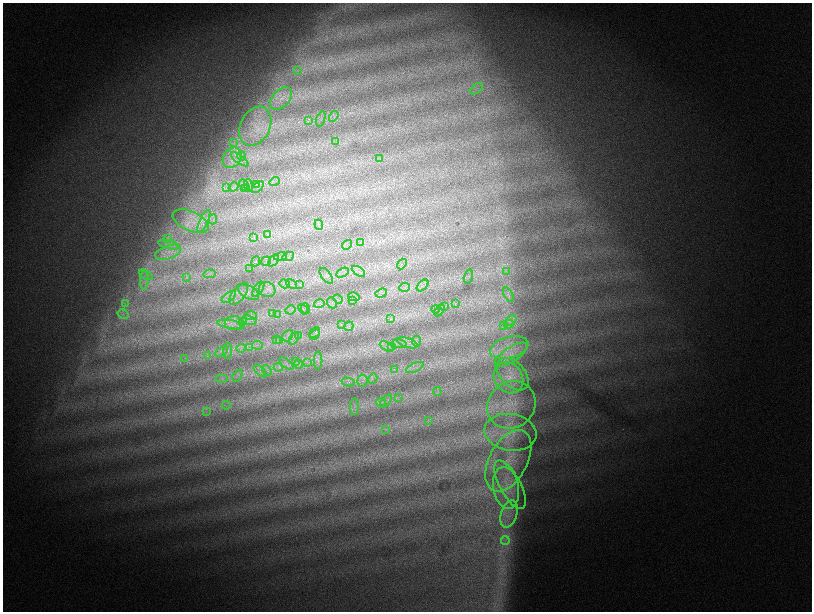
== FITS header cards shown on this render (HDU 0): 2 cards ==
NAXIS1  =                 1619
NAXIS2  =                 1219

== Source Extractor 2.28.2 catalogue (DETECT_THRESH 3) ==
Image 1619 x 1219 px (HDU 0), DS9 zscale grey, zoomed out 1/2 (1 PNG px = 2 x 2 image px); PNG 814 x 614 px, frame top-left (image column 2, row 1218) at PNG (3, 3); each listed source drawn as its Kron ellipse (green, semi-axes under 4 px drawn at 4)
Background 1520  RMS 69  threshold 208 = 3 sigma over >= 5 px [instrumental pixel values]
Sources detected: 143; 2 cannot appear on this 1/2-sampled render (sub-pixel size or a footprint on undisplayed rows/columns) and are neither listed nor drawn; the other 141 listed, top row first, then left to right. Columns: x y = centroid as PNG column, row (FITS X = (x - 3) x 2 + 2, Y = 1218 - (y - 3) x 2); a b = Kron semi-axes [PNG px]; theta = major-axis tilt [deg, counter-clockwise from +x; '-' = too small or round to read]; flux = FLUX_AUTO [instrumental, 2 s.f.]
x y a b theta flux
297 71 4 2 - 14000
477 89 7 2 41 25000
281 99 13 8 49 160000
334 116 6 2 58 21000
321 119 8 3 73 27000
308 121 3 2 - 15000
255 126 20 14 64 320000
335 142 4 2 - 12000
233 143 4 2 - 13000
241 156 4 2 - 14000
232 158 11 8 53 150000
380 158 3 2 - 12000
240 159 10 4 -36 64000
275 181 5 2 - 24000
257 184 4 2 - 16000
244 185 6 3 -55 34000
248 186 6 3 -88 37000
234 187 5 3 - 22000
258 187 7 2 45 25000
226 188 4 2 - 16000
245 189 4 2 - 12000
213 219 5 1 - 10000
191 221 19 9 -25 220000
204 221 12 3 64 48000
319 225 5 2 - 17000
268 234 4 3 - 18000
254 237 4 2 - 13000
168 238 4 4 - 25000
360 243 4 3 - 17000
169 245 10 3 -14 49000
347 245 5 1 - 9700
168 252 13 6 20 130000
281 256 6 4 15 38000
288 257 6 2 26 26000
274 260 6 2 54 22000
256 261 5 3 - 19000
266 261 5 4 - 35000
402 264 6 2 51 18000
250 269 3 2 - 8600
358 271 7 3 -32 37000
506 272 4 3 - 22000
342 273 6 3 30 33000
209 274 6 2 11 17000
146 275 7 4 -31 43000
326 276 9 5 -54 53000
187 277 3 3 - 13000
468 277 7 4 76 26000
144 280 10 3 88 51000
284 284 5 3 - 30000
291 284 6 2 -32 18000
299 284 3 2 - 11000
423 285 7 2 45 23000
404 287 5 2 - 20000
258 289 8 4 53 52000
267 290 8 7 - 92000
248 292 11 6 -28 100000
381 293 6 4 18 35000
239 294 13 6 53 100000
508 295 8 2 -61 23000
229 297 8 3 34 42000
354 297 6 3 -12 26000
338 299 5 2 - 12000
353 301 3 2 - 8600
332 303 6 4 -67 41000
455 303 3 2 - 12000
125 304 4 3 - 20000
319 304 5 2 - 20000
444 306 3 2 - 12000
303 309 6 2 -50 20000
306 309 5 4 - 37000
435 309 4 2 - 15000
290 310 5 3 - 31000
439 310 7 3 58 27000
273 313 3 3 - 15000
123 314 6 2 -32 19000
277 315 3 2 - 12000
251 316 6 3 -1 30000
390 319 4 3 - 19000
249 320 7 2 -18 32000
243 321 3 3 - 19000
510 321 6 4 39 49000
234 323 9 7 1 100000
509 324 5 3 - 32000
231 325 14 3 -9 71000
341 325 3 3 - 11000
504 325 4 2 - 14000
349 326 5 3 - 21000
315 332 6 4 43 43000
298 335 4 2 - 14000
315 335 6 3 46 34000
288 336 6 4 49 42000
294 338 7 3 63 39000
276 339 4 2 - 13000
279 341 4 2 - 15000
417 341 5 3 - 31000
407 343 10 4 -19 77000
400 344 7 3 -8 39000
257 345 5 3 - 24000
391 346 3 2 - 16000
386 347 7 3 -31 38000
509 347 20 10 15 260000
241 348 4 2 - 19000
250 348 3 2 - 11000
221 351 7 3 32 40000
228 351 8 4 86 46000
511 355 19 7 33 170000
207 356 4 2 - 14000
185 358 4 2 - 12000
318 360 9 3 89 35000
295 362 4 2 - 15000
308 362 4 3 - 18000
286 363 8 3 -40 34000
298 364 4 2 - 11000
415 367 9 3 26 46000
278 368 4 3 - 28000
395 370 4 2 - 11000
260 371 8 4 -42 42000
267 371 6 3 -56 27000
513 374 19 12 -47 240000
237 376 6 3 59 25000
222 378 6 1 0 13000
508 378 16 13 -53 270000
373 379 5 2 - 18000
362 381 6 5 - 45000
348 382 6 3 -13 31000
437 391 4 2 - 11000
399 397 4 2 - 13000
386 401 8 3 50 33000
381 402 5 3 - 24000
226 405 4 2 - 17000
511 405 25 23 39 550000
354 406 8 2 89 21000
207 412 3 2 - 10000
428 421 3 2 - 12000
385 429 4 2 - 15000
510 432 26 18 -9 500000
508 461 33 19 62 640000
510 485 27 10 -62 340000
506 488 21 13 -80 380000
509 514 14 8 71 190000
505 541 4 3 - 31000
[2 sub-pixel or undisplayed-footprint detections neither listed nor drawn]